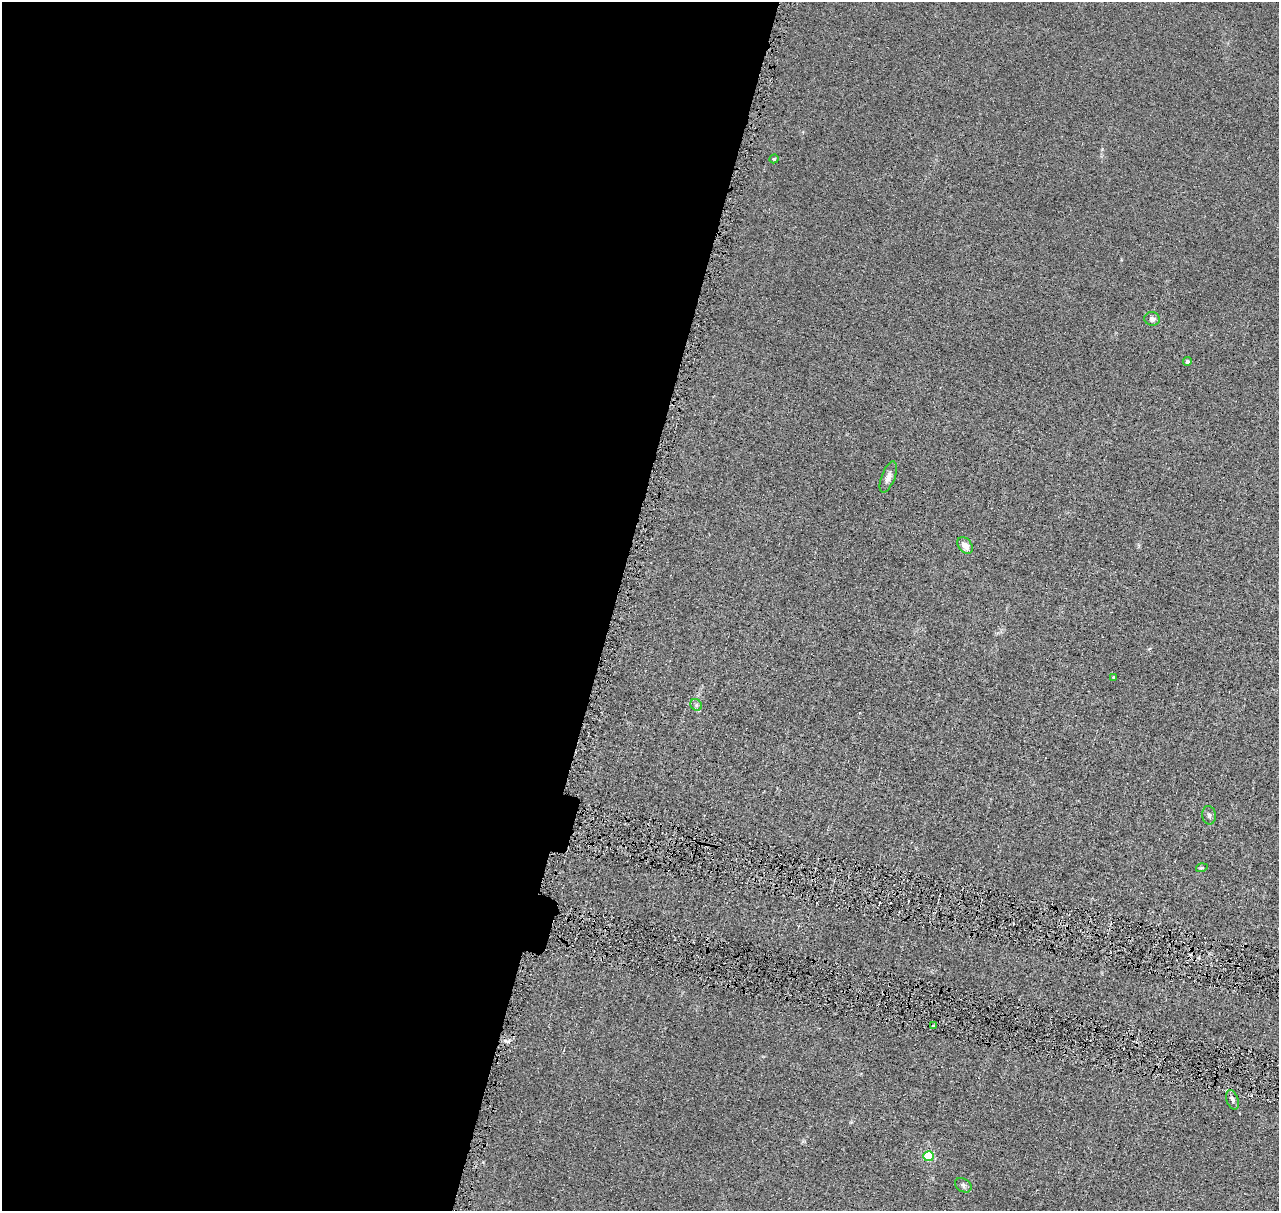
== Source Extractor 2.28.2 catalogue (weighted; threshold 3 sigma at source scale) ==
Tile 5 of 4 x 4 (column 1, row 2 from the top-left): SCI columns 17-1293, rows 2671-3879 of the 5140 x 5218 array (HDU 1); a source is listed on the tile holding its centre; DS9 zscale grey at full resolution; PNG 1281 x 1213 px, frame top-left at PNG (2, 2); each listed source drawn as its Kron ellipse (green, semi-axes under 4 px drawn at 4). Shown black and unused: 48% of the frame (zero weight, under 4 of 8 exposures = <1% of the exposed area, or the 3 px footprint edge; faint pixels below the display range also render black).
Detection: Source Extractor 2.28.2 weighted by HDU 2 'WHT'; one run over the whole footprint, this tile lists its part. Background 0.0119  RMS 0.0042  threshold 0.0172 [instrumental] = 3 sigma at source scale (4.09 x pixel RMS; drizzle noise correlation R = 1.36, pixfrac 0.8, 0.05/0.05 arcsec/px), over >= 5 px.
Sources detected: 14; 1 cosmic-ray / hot-pixel residue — neither listed nor drawn; the other 13 listed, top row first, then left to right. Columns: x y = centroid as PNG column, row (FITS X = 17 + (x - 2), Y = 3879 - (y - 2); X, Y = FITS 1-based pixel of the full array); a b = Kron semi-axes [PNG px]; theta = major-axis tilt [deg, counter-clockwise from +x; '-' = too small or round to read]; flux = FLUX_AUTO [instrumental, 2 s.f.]
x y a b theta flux
774 159 5 4 - 0.68
1152 319 8 6 -10 1.4
1187 361 4 4 - 1.1
888 477 16 6 69 2.2
965 546 9 6 -54 3.1
1114 677 4 3 - 0.46
696 705 6 5 - 0.83
1209 815 9 7 -81 1.1
1202 868 6 3 18 0.49
934 1025 3 2 - 0.61
1232 1100 10 6 -72 1.3
929 1156 5 5 - 24
963 1185 9 6 -31 1.1